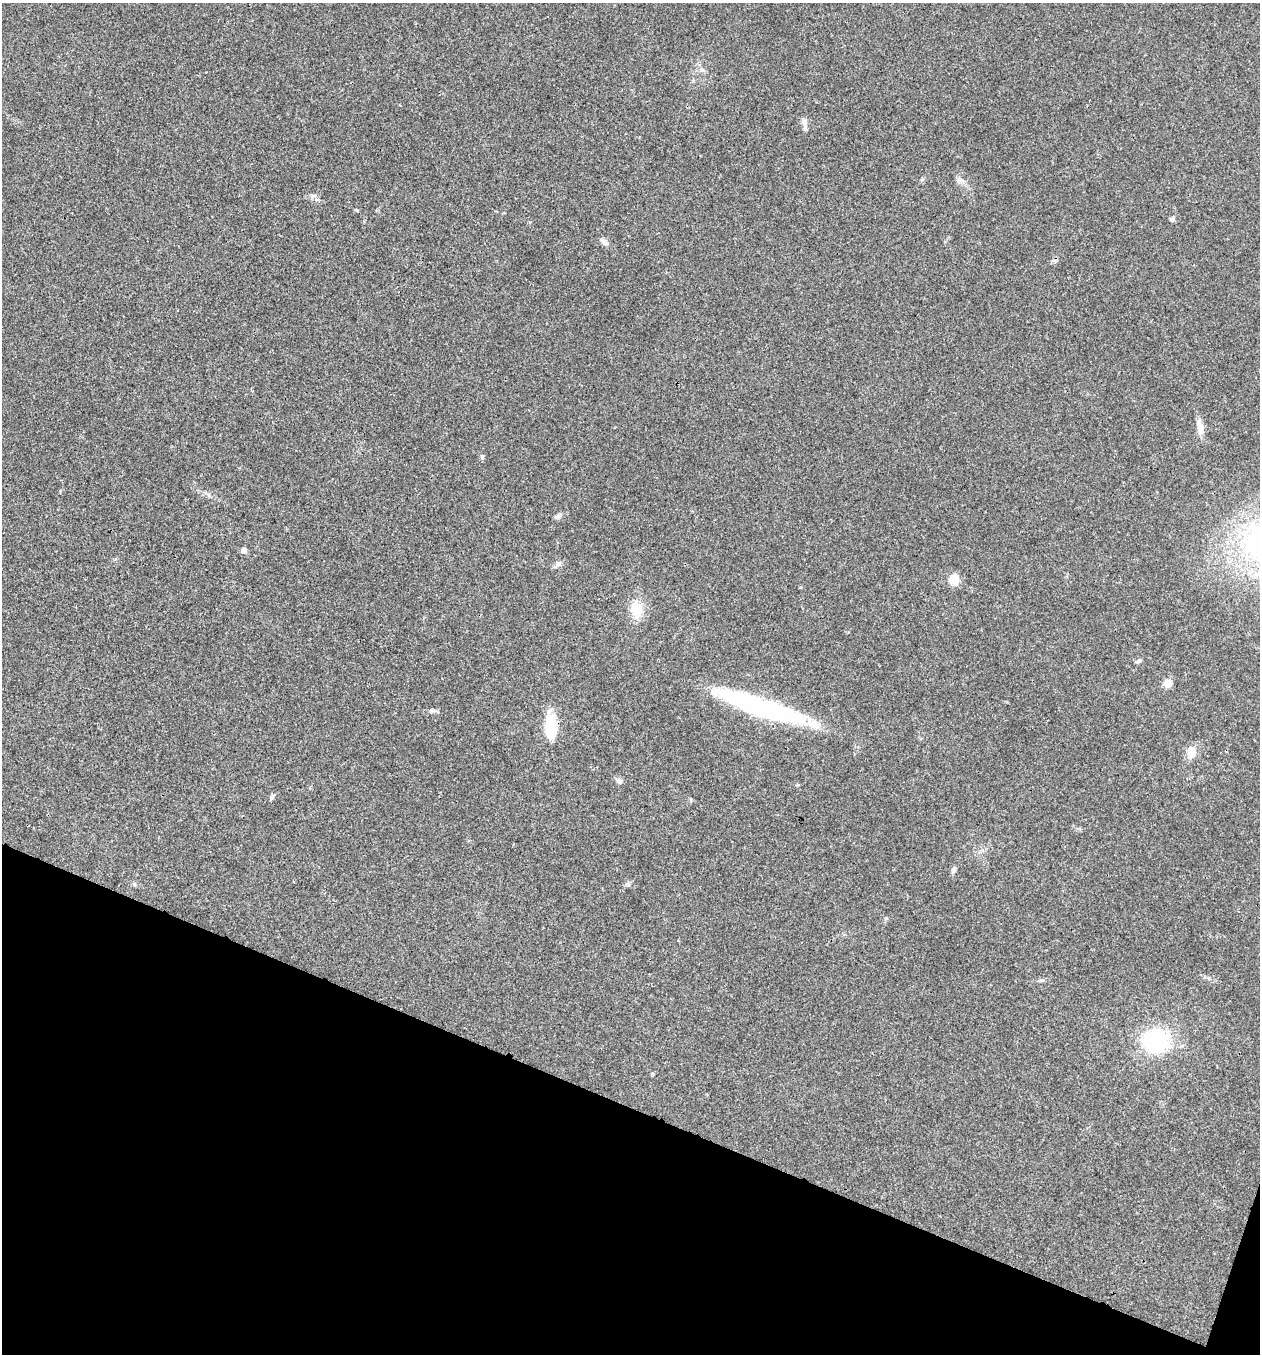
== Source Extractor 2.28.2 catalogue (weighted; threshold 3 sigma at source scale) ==
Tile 15 of 4 x 4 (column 3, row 4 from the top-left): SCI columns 2782-4039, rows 3-1354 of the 5432 x 5417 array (HDU 1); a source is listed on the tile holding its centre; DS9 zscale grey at full resolution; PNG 1262 x 1356 px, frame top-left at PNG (2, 3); no overlay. Shown black and unused: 19% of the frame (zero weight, under 3 of 4 exposures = <1% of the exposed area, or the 3 px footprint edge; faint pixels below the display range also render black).
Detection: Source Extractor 2.28.2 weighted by HDU 2 'WHT'; one run over the whole footprint, this tile lists its part. Background 0.0212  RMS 0.004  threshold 0.0179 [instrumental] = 3 sigma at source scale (4.5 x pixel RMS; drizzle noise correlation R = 1.50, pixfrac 1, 0.05/0.05 arcsec/px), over >= 5 px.
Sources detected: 26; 1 inside a brighter listed object's ellipse — not listed separately; the other 25 listed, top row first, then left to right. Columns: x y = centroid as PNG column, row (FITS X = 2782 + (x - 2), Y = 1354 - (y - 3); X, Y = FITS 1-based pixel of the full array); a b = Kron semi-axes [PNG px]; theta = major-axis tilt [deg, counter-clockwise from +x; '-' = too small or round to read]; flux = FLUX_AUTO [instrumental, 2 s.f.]
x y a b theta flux
702 70 6 6 - 1
804 122 12 7 -69 1.8
922 179 6 4 44 0.54
960 180 11 5 -7 1.4
1172 219 7 6 - 0.94
604 242 10 7 -44 1.5
1200 426 18 9 -73 3.4
482 456 8 3 84 0.58
557 516 10 5 28 1
244 550 7 7 - 1.3
559 563 8 6 20 1.3
954 580 13 11 84 4.9
636 610 20 17 -75 7.8
1139 661 8 5 18 0.88
1168 683 6 5 - 7.7
761 707 95 17 -19 69
432 711 11 5 1 1.2
551 727 27 13 -88 14
1191 752 14 11 87 4.7
619 781 9 7 -31 1.3
272 797 7 5 61 0.78
954 870 8 6 71 1.1
135 885 6 4 -71 0.48
1041 980 8 4 8 0.76
1156 1041 24 20 -4 39
Unlisted compact peaks at least as high as the median listed source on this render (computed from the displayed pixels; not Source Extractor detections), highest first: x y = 312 196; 628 885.